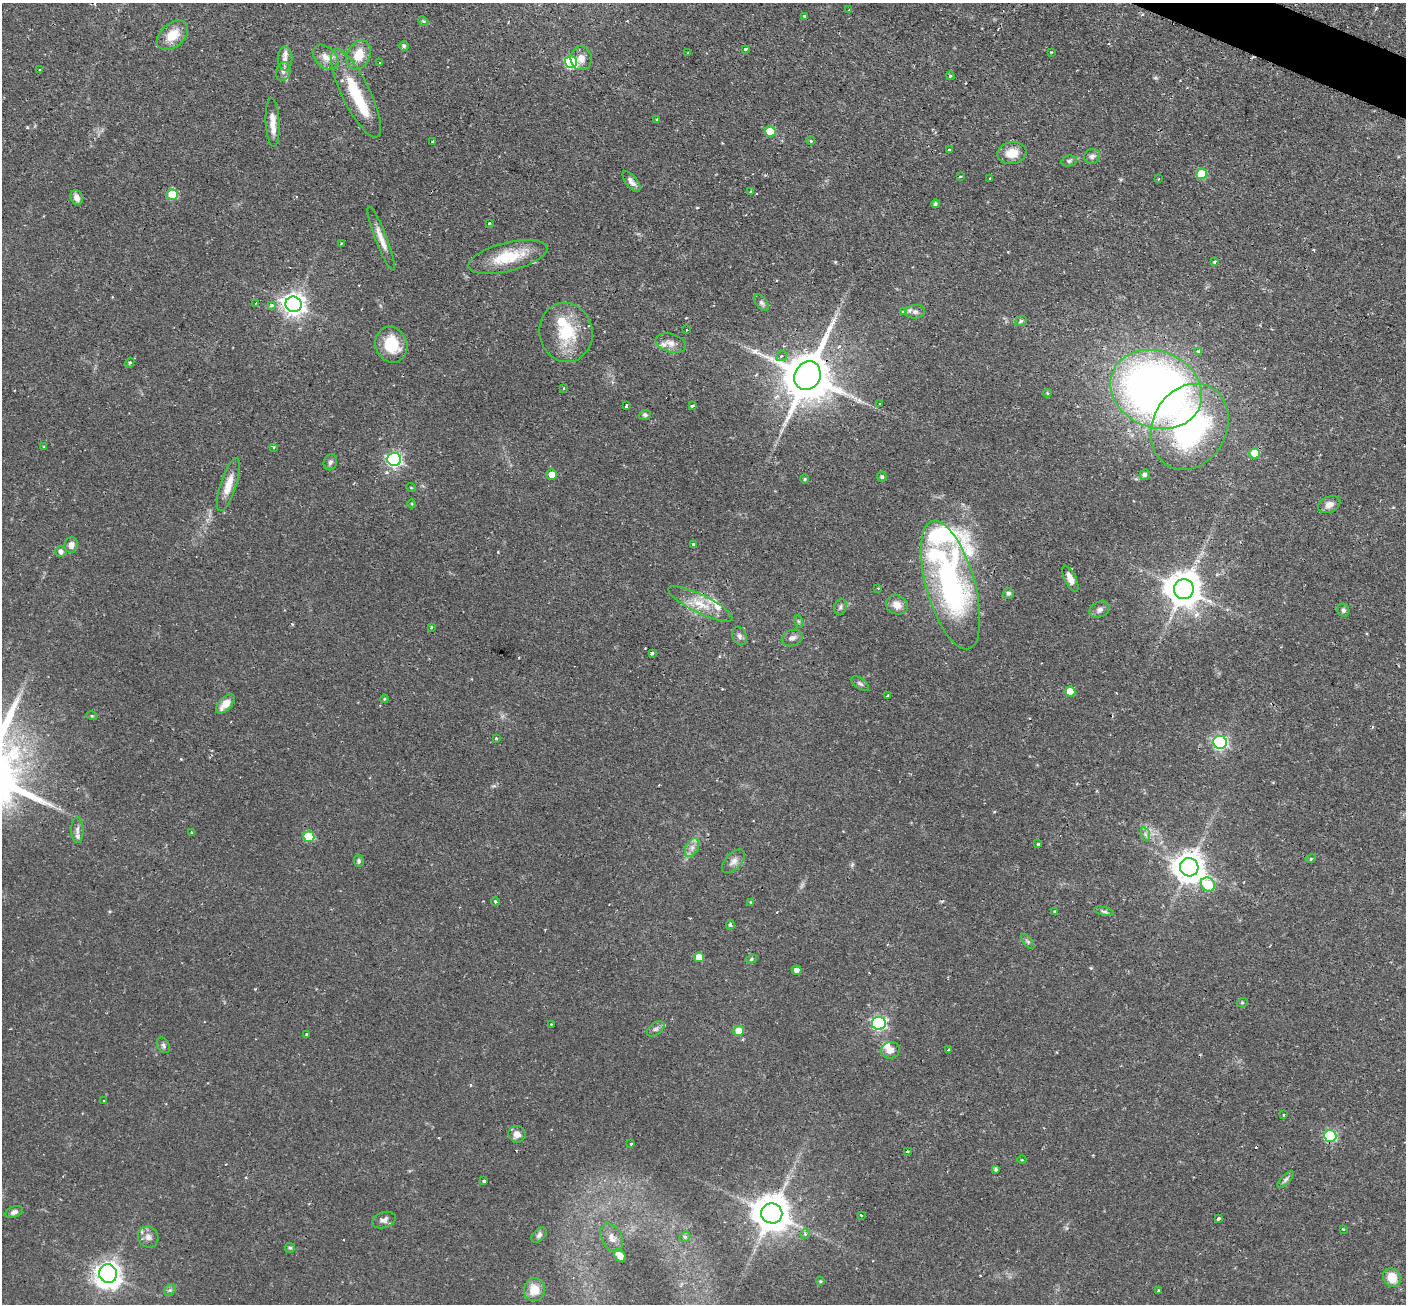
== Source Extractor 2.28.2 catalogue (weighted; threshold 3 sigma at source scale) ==
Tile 10 of 4 x 4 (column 2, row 3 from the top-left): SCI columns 1406-2809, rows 1588-2889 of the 5629 x 5644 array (HDU 1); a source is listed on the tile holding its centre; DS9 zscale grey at full resolution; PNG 1408 x 1306 px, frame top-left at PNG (2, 3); each listed source drawn as its Kron ellipse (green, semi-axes under 4 px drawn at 4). Shown black and unused: <1% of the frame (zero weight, under 2 of 3 exposures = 1% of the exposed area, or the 3 px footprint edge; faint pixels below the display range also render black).
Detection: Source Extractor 2.28.2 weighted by HDU 2 'WHT'; one run over the whole footprint, this tile lists its part. Background 0.0673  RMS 0.0044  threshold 0.02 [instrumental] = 3 sigma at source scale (4.5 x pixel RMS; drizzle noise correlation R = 1.50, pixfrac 1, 0.05/0.05 arcsec/px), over >= 5 px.
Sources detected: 179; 1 inside a brighter object's white glare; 5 cosmic-ray / hot-pixel residue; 1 long thin detection or spike segment (spike, bleed or trail) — neither listed nor drawn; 11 inside a brighter listed object's ellipse — not listed separately; the other 161 listed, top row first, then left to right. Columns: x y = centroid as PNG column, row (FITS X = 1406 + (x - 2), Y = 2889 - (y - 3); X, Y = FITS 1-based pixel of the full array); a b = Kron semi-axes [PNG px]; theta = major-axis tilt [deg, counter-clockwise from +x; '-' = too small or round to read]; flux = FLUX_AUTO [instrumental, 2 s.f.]
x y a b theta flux
849 9 3 2 - 0.34
804 16 3 3 - 0.63
423 21 5 4 - 0.57
173 35 18 12 42 8.1
404 46 5 4 - 0.9
745 49 3 3 - 1.3
688 52 3 3 - 0.38
1051 52 3 3 - 0.44
359 55 15 11 66 8.3
326 57 15 10 -44 4.3
285 58 12 7 89 2.6
581 58 12 10 -85 3.7
571 62 6 6 - 52
379 63 3 2 - 0.53
40 70 3 2 - 0.5
283 71 9 7 73 1.9
950 76 4 3 - 0.61
356 93 49 14 -64 24
657 119 3 3 - 0.74
273 122 24 7 -87 5.4
770 131 5 5 - 15
811 141 4 3 - 0.4
432 142 3 3 - 1.3
949 150 3 3 - 1.7
1012 153 15 11 8 6.9
1092 156 8 7 - 1.7
1069 161 8 5 11 1
1202 174 5 5 - 15
960 177 4 2 - 0.38
989 178 3 2 - 0.74
1158 179 3 2 - 0.5
631 181 12 5 -52 2.2
751 191 3 3 - 0.74
172 195 5 5 - 20
77 197 8 6 -71 2.3
935 204 4 4 - 0.83
489 224 3 2 - 0.69
381 238 34 6 -69 5.2
341 244 3 2 - 0.67
508 257 40 14 14 17
1214 261 4 3 - 0.59
256 303 4 2 - 0.37
761 303 9 5 -52 1.3
294 304 8 7 - 330
271 305 3 3 - 7.2
903 312 4 3 - 3.5
915 312 10 7 7 1.9
1021 321 6 4 21 0.92
687 330 3 3 - 0.77
566 332 30 26 -76 21
671 343 16 9 -15 3.6
391 345 18 15 -69 13
1199 351 4 3 - 0.88
781 356 6 4 37 1.2
130 363 5 4 - 0.65
807 376 15 12 63 2200
563 388 3 2 - 0.51
1156 389 47 38 -23 330
1047 393 4 4 - 0.49
879 403 2 2 - 0.38
626 405 4 3 - 4.1
692 406 3 3 - 1.9
645 415 6 5 - 0.92
1190 427 45 37 61 110
44 446 4 3 - 0.39
273 447 4 3 - 0.82
1255 453 5 5 - 8.8
394 459 7 6 - 97
330 462 8 6 69 1.4
1145 474 5 5 - 1.3
552 475 5 5 - 4.3
882 477 5 5 - 0.94
805 479 5 4 - 0.56
228 484 28 8 72 6.5
411 487 5 3 - 0.4
412 504 4 3 - 0.4
1329 505 12 8 25 2.8
693 544 3 3 - 0.72
71 545 8 7 - 2.4
61 551 5 5 - 2.1
1070 579 14 5 -63 3.8
951 585 66 24 -74 140
878 588 2 2 - 0.44
1184 589 10 10 - 1000
1008 593 6 5 - 1.1
700 604 35 9 -26 9.8
897 605 11 9 -22 4.1
840 607 8 6 75 1.2
1100 610 10 7 23 2.1
1343 610 6 6 - 1
798 621 6 4 -70 0.6
431 627 3 2 - 0.6
739 636 9 7 -71 1.6
792 638 11 8 20 2
652 653 3 3 - 0.76
860 684 10 5 -36 1.1
1070 691 5 5 - 9
888 695 3 2 - 0.35
384 699 4 3 - 0.4
225 704 12 6 45 5.3
92 716 5 3 - 0.41
496 738 3 3 - 0.55
1220 742 7 6 - 99
77 830 13 6 -89 1.8
191 833 3 3 - 0.67
1145 834 7 4 -72 1.1
309 837 5 5 - 24
1038 844 3 3 - 0.84
692 847 10 6 64 2.2
1311 858 5 3 - 0.5
359 861 6 5 - 0.89
733 861 14 8 46 2.6
1189 867 9 9 - 710
1208 884 7 6 - 21
495 901 4 4 - 0.63
751 902 4 4 - 0.47
1055 911 4 3 - 0.53
1104 911 10 4 -13 0.99
730 925 5 4 - 0.86
1028 941 9 4 -51 0.86
699 957 5 5 - 8.7
751 959 5 4 - 0.78
797 970 5 4 - 2.2
1242 1003 5 3 - 0.47
879 1023 7 6 - 82
551 1024 2 2 - 0.35
656 1029 10 5 37 1.3
738 1031 5 5 - 6.8
307 1034 3 3 - 0.7
163 1045 8 6 -60 1.2
890 1050 9 8 - 3.6
949 1050 3 3 - 0.76
104 1101 2 2 - 0.27
1284 1114 3 2 - 0.61
517 1134 8 8 - 3.4
1330 1136 6 6 - 46
631 1143 3 3 - 0.91
907 1151 3 2 - 0.38
1022 1160 4 3 - 0.37
996 1169 4 3 - 0.7
1286 1179 10 4 45 1.2
484 1181 3 3 - 0.68
14 1212 9 5 20 1.4
772 1213 10 10 - 1200
861 1215 3 3 - 0.76
1218 1218 3 3 - 2.6
384 1220 12 7 19 2
1343 1229 4 3 - 0.44
805 1234 5 4 - 0.6
539 1235 9 5 46 1.2
148 1237 11 10 - 2.8
685 1237 6 5 - 0.87
612 1238 15 10 -62 3.4
290 1248 5 5 - 0.71
620 1256 7 5 -52 3.1
108 1274 9 9 - 410
1392 1278 10 8 -55 8.2
820 1281 4 4 - 0.45
170 1290 6 5 - 0.93
534 1290 11 10 - 6.1
1158 1291 3 2 - 0.48
Overlapping masked pixels (flux is a lower limit): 1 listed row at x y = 807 376